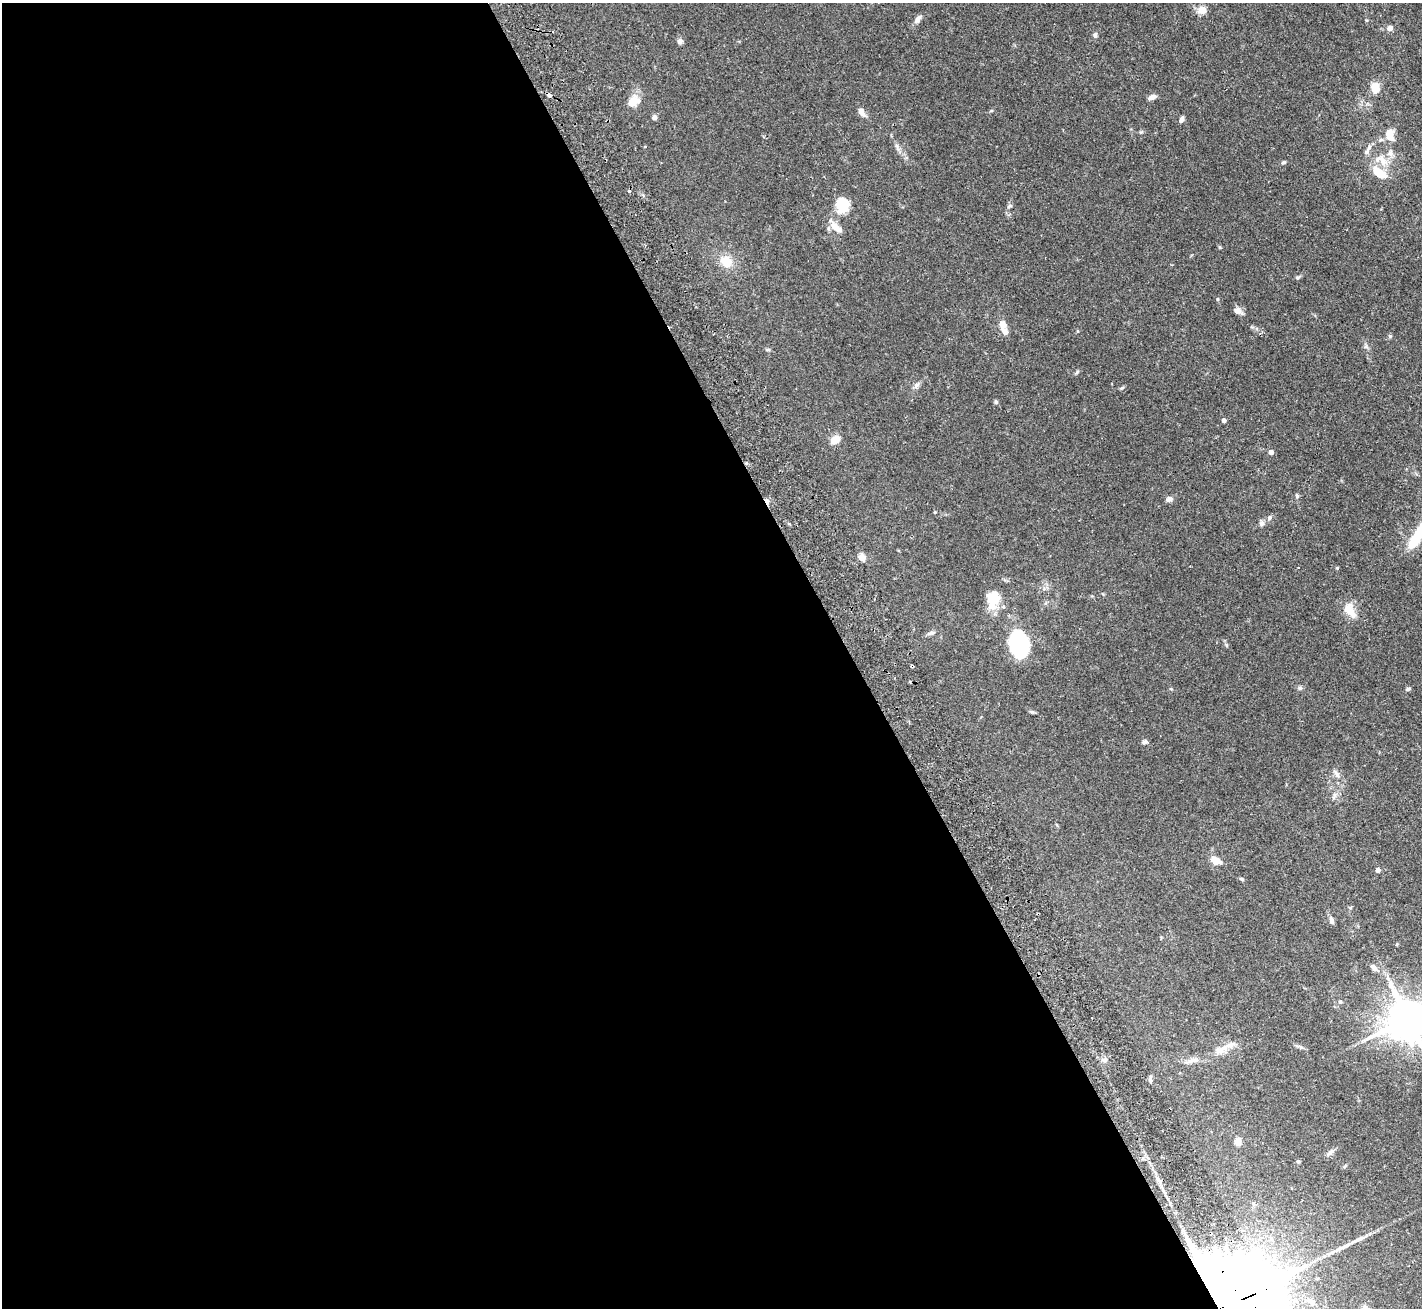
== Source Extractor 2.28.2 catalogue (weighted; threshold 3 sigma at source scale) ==
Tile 9 of 4 x 4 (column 1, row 3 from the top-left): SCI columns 54-1473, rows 1625-2930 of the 5788 x 5729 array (HDU 1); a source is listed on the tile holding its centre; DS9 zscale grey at full resolution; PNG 1424 x 1310 px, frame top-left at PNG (2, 3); no overlay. Shown black and unused: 60% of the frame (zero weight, under 2 of 3 exposures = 3% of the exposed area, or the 3 px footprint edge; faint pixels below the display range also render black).
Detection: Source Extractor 2.28.2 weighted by HDU 2 'WHT'; one run over the whole footprint, this tile lists its part. Background 0.073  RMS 0.0054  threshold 0.0241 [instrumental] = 3 sigma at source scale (4.5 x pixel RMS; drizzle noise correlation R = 1.50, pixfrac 1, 0.05/0.05 arcsec/px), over >= 5 px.
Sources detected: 80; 1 inside a brighter object's white glare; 3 cosmic-ray / hot-pixel residue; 2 long thin detections or spike segments (spike, bleed or trail) — not listed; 3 inside a brighter listed object's ellipse — not listed separately; the other 71 listed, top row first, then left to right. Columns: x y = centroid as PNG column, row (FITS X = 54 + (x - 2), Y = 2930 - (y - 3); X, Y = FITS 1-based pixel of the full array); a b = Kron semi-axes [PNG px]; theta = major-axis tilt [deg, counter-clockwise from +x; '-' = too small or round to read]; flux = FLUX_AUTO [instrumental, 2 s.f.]
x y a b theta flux
1202 10 5 5 - 14
918 19 10 6 51 2.4
1390 28 6 6 - 2.4
1095 35 8 5 88 1.2
680 41 7 7 - 1.5
1375 87 9 7 -82 8.7
549 95 4 3 - 3
1152 97 8 5 19 2.8
633 102 14 8 29 7.9
862 112 10 6 -55 3.3
654 117 5 4 - 2.4
1182 119 8 5 65 1.5
1141 132 6 4 17 0.65
1390 134 14 9 -80 7.1
897 146 7 4 -71 1.1
1381 160 23 12 -26 9.2
1284 162 6 4 14 0.8
1379 173 18 8 -38 11
842 205 16 13 -85 13
1009 206 8 4 26 0.84
836 227 18 8 -39 5.2
1219 247 5 3 - 0.51
726 261 14 12 -47 8.4
1297 278 6 4 16 0.82
1217 299 5 3 - 0.49
1237 310 11 8 -13 2.2
1003 325 13 10 -82 3.5
1077 331 5 3 - 0.48
768 349 6 4 1 0.67
1077 372 7 4 46 0.76
917 385 8 5 47 1.4
1122 388 6 4 19 0.64
996 402 5 4 - 0.85
1224 420 4 4 - 1.9
836 440 9 6 28 7.5
1271 452 4 4 - 3
1297 496 6 4 -73 0.88
1169 499 7 5 12 2.6
935 512 3 3 - 0.41
1270 517 7 6 - 1.2
1262 523 8 7 - 1.5
1415 539 24 10 57 13
862 558 5 4 - 11
1337 568 4 4 - 0.6
993 599 23 15 79 11
1350 610 24 12 -61 6.8
931 633 11 5 19 1.4
1017 643 29 15 -83 40
1226 645 6 4 -61 0.74
912 666 3 3 - 1.1
1300 688 7 5 1 1
1408 689 8 4 19 0.83
1145 742 7 6 - 1.1
1337 774 12 5 -56 1.9
1215 860 16 9 -31 4.1
1378 870 4 4 - 2.2
1242 879 6 4 -45 0.63
1332 921 9 5 -76 1.8
1373 967 12 6 -41 1.9
1340 1002 5 5 - 0.81
1408 1019 13 11 28 2000
1220 1050 22 11 25 6.6
1105 1060 8 6 2 1.6
1194 1060 10 6 0 2.3
1150 1080 8 5 -83 1.4
1238 1141 8 6 82 4
1331 1152 11 6 31 1.8
1298 1161 4 4 - 0.81
1254 1204 6 4 -71 0.76
1311 1302 14 7 -46 3.4
1228 1304 29 22 12 14000
Overlapping masked pixels (flux is a lower limit): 3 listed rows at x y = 549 95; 912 666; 1228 1304
Isophote crosses this tile's border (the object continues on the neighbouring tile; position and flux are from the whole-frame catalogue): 2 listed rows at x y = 1408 1019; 1228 1304
Unlisted compact peaks at least as high as the median listed source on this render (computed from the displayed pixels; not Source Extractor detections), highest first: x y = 1390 336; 1366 346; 1032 712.